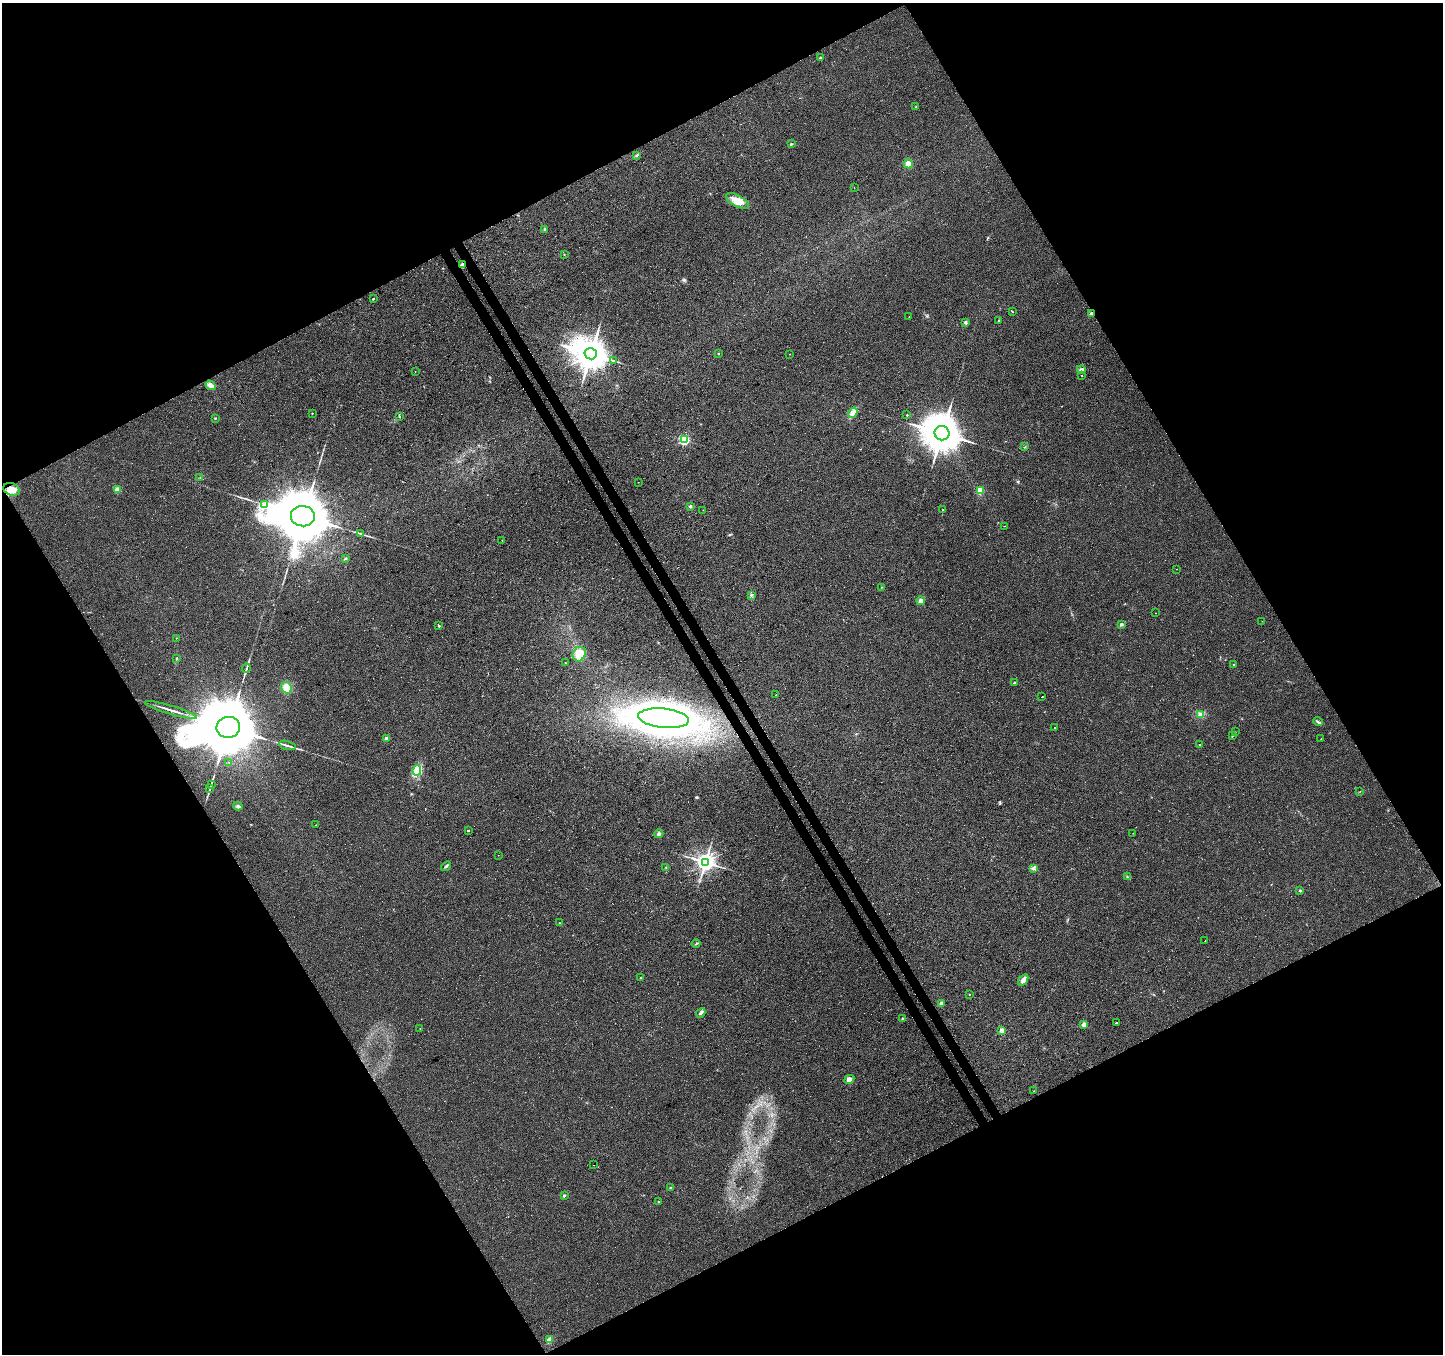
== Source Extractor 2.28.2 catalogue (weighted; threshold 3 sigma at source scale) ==
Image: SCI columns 56-5819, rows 196-5603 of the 5871 x 5740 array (HDU 1 of 3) = the unmasked area's bounding box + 8 px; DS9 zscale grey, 4 x 4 block average (1 PNG px = mean of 4 x 4 image px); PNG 1445 x 1356 px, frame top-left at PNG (2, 3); each listed source drawn as its Kron ellipse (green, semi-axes under 4 px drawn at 4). Shown black and unused: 48% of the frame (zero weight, under 3 of 4 exposures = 5% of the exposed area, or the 3 px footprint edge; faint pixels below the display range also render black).
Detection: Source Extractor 2.28.2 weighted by HDU 2 'WHT'. Background 0.0524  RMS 0.0082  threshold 0.0367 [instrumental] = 3 sigma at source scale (4.5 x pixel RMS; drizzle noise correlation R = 1.50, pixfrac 1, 0.0396/0.0396 arcsec/px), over >= 5 px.
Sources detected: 119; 1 too faint to see at this stretch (4 x 4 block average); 3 inside a brighter object's white glare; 1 cosmic-ray / hot-pixel residue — neither listed nor drawn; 1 coinciding with a brighter row at this scale — not listed separately; the other 113 listed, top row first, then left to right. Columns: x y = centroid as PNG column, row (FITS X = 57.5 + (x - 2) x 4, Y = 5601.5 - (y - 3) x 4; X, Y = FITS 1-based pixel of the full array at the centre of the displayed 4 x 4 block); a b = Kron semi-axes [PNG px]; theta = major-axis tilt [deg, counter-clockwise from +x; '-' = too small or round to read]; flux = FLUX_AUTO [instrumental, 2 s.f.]
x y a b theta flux
820 58 2 2 - 8.5
916 107 2 2 - 2.4
791 144 2 2 - 16
637 156 2 2 - 3.6
908 164 4 4 - 25
854 188 2 2 - 0.92
737 201 13 5 -28 62
545 229 2 2 - 31
564 254 2 2 - 2.9
462 264 4 2 - 18
373 299 2 2 - 8.3
1012 312 2 2 - 2.1
1091 314 3 3 - 11
909 317 2 2 - 1
999 320 3 2 - 2.2
965 322 2 2 - 29
718 353 2 2 - 5.8
591 354 6 5 - 8700
790 354 2 2 - 1.8
614 361 3 2 - 3.5
1081 369 4 3 - 12
415 372 2 2 - 1.6
1082 375 2 2 - 1.9
210 385 5 3 - 24
312 413 2 2 - 3.4
853 413 5 3 - 22
907 415 2 2 - 5.1
399 417 2 2 - 4
215 418 2 2 - 3.1
942 433 7 7 - 13000
684 440 2 2 - 580
1025 447 2 2 - 2.4
200 478 2 2 - 2.7
638 482 2 2 - 0.78
11 489 8 6 -21 46
117 490 2 2 - 110
980 491 2 2 - 200
265 505 4 2 - 3.1
690 506 2 2 - 24
703 510 2 2 - 1.2
943 510 2 2 - 5.4
303 516 12 10 -5 32000
1005 526 2 2 - 1.1
361 534 2 2 - 2.5
502 540 2 2 - 3.3
345 558 2 2 - 20
1176 569 2 2 - 1.6
881 587 2 2 - 1.4
751 595 2 2 - 1.7
921 601 4 4 - 16
1155 613 2 2 - 0.92
1262 621 2 2 - 1.1
1121 624 2 2 - 30
439 626 2 2 - 8.2
176 638 2 2 - 1.3
579 654 7 6 - 61
176 658 2 2 - 2.3
565 663 2 2 - 3.5
1234 665 2 2 - 5.6
246 668 5 2 - 5
1014 683 2 2 - 8.2
287 688 6 5 - 51
776 695 2 2 - 0.97
1042 697 2 2 - 27
171 710 27 2 -16 27
1201 714 4 3 - 16
663 718 25 9 -6 3600
1318 722 5 2 - 7.9
228 727 12 10 11 47000
1055 727 2 2 - 6.1
1235 732 2 2 - 1.3
1233 736 3 2 - 5.2
387 739 2 2 - 64
1321 739 2 2 - 2.3
287 745 8 2 -15 12
1199 745 2 2 - 1.5
229 762 2 2 - 3.6
417 770 5 4 - 23
211 784 2 2 - 2.3
210 788 3 2 - 2.3
1360 791 2 2 - 1.1
238 806 4 2 - 6.2
316 825 2 2 - 0.98
468 830 2 2 - 6.5
1133 833 2 2 - 1.3
659 834 5 3 - 9.6
498 855 2 2 - 1
705 862 3 3 - 3000
446 866 5 2 - 8
666 867 2 2 - 2.2
1033 868 2 2 - 2.7
1127 877 3 2 - 4.6
1300 890 3 2 - 3.8
559 923 2 2 - 1.5
1205 941 2 2 - 1.3
696 944 4 2 - 3.6
640 978 2 2 - 7.9
1023 980 6 4 57 22
969 995 2 2 - 1.8
941 1003 2 2 - 63
701 1013 5 2 - 7.6
902 1018 2 2 - 3.4
1116 1023 2 2 - 7.3
1084 1024 2 2 - 69
420 1028 2 2 - 1.4
1002 1030 2 2 - 100
849 1079 5 4 - 19
1034 1091 2 2 - 2.6
593 1165 2 2 - 3.7
671 1188 2 2 - 18
564 1196 2 2 - 26
659 1202 2 2 - 11
549 1340 2 2 - 120
Overlapping masked pixels (flux is a lower limit): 3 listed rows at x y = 462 264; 1091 314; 11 489
Diffuse or blended objects may show on this block-average render without a row.